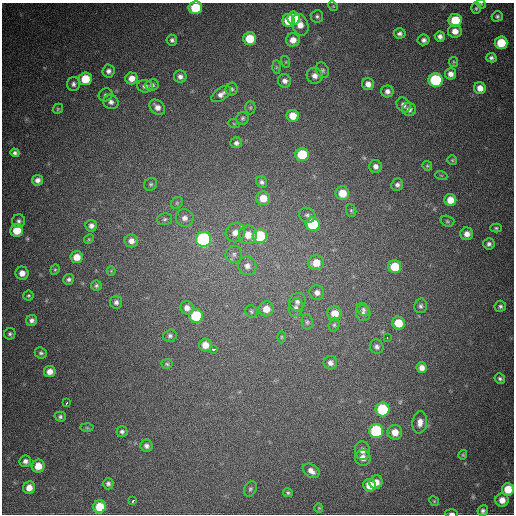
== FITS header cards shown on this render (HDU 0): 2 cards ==
NAXIS1  =                  512
NAXIS2  =                  512

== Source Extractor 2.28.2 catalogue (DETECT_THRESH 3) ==
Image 512 x 512 px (HDU 0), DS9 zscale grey, 1 PNG px = 1 image px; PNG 516 x 516 px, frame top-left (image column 1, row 512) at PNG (2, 3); each listed source drawn as its Kron ellipse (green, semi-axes under 4 px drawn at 4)
Background 682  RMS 20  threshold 58.8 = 3 sigma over >= 5 px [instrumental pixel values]
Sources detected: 152; all 152 listed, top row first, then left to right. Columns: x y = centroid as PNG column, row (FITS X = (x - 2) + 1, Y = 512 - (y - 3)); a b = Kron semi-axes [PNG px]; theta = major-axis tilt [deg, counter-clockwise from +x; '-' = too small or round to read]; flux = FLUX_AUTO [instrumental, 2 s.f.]
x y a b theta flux
481 4 5 4 - 1300
333 6 5 4 - 1400
195 8 7 6 - 52000
476 8 6 5 - 2100
317 16 6 6 - 3000
497 16 5 5 - 2700
293 18 6 6 - 45000
455 20 6 6 - 40000
288 21 6 6 - 35000
300 25 11 8 -70 14000
455 31 7 6 - 12000
400 33 6 5 - 4200
440 36 5 5 - 5400
250 39 6 6 - 33000
172 40 5 5 - 3500
293 40 7 6 - 12000
424 40 6 5 - 4600
501 43 6 6 - 42000
491 58 5 4 - 3500
286 62 6 4 -73 1900
454 62 5 4 - 1500
276 67 7 4 -89 1900
322 70 8 6 -59 3300
108 71 6 6 - 5000
450 74 6 5 - 7700
315 76 8 7 - 8000
180 77 6 6 - 5200
132 78 6 6 - 11000
85 79 6 6 - 35000
436 80 7 7 - 110000
284 81 7 6 - 5800
73 84 7 6 - 4500
368 84 6 6 - 8100
152 85 7 6 - 4100
145 86 8 6 -3 5600
480 88 6 6 - 11000
232 89 6 6 - 2800
387 91 6 6 - 5500
221 94 11 6 35 7200
106 95 7 6 - 3400
111 102 8 7 - 5400
404 105 8 6 -55 5600
157 107 9 6 -43 8100
250 108 7 5 90 2000
58 109 5 4 - 1800
409 109 7 6 - 5600
293 116 6 6 - 19000
243 118 6 6 - 2600
234 124 6 3 -20 1400
236 143 6 5 - 4000
15 153 4 4 - 3500
302 155 7 6 - 55000
452 160 5 5 - 1700
375 166 6 6 - 6300
427 166 5 4 - 1700
441 175 6 4 -19 1200
37 180 5 5 - 6400
262 182 6 5 - 3500
151 184 7 6 - 2800
397 185 6 5 - 4000
342 193 7 6 - 24000
263 198 7 7 - 20000
450 200 6 6 - 17000
177 203 6 5 - 2300
351 211 6 5 - 2100
307 215 8 7 - 4100
185 218 9 8 - 7900
165 219 8 5 15 3100
19 221 6 6 - 3800
447 221 7 5 -16 2200
313 224 7 7 - 71000
91 226 6 5 - 5200
496 228 6 4 0 2200
17 230 6 6 - 28000
235 233 10 9 - 12000
467 234 6 6 - 8700
248 235 9 9 - 17000
260 236 7 7 - 80000
89 239 5 4 - 1700
204 239 7 7 - 220000
131 241 7 6 - 8000
489 244 5 5 - 3900
234 254 8 8 - 5300
77 257 6 6 - 16000
316 263 8 7 - 19000
247 266 9 9 - 8700
395 267 6 6 - 35000
55 270 5 4 - 1800
111 271 4 4 - 1400
22 273 6 6 - 10000
69 279 5 5 - 3500
96 286 5 5 - 2700
317 293 7 7 - 6200
28 295 5 5 - 2200
116 302 6 6 - 4500
297 302 9 8 - 5800
421 306 7 6 - 3400
500 306 5 5 - 3100
187 308 6 6 - 7100
296 308 9 7 76 5800
266 309 7 7 - 14000
363 310 7 5 -43 3200
251 311 6 5 - 2400
363 313 8 7 - 4400
335 314 7 7 - 18000
196 316 7 6 - 66000
32 320 6 5 - 4700
307 322 8 5 -81 2900
398 323 6 6 - 28000
334 325 7 5 75 2700
10 334 6 5 - 3000
170 336 7 6 - 3500
281 337 6 4 90 1700
387 338 3 2 - 9000
205 345 6 6 - 15000
377 347 7 6 - 4100
214 350 4 3 - 38000
41 353 6 5 - 2700
330 363 7 6 - 5800
167 364 5 4 - 2100
422 368 5 5 - 7800
50 371 6 5 - 9900
500 379 5 4 - 2900
66 403 3 3 - 3500
382 409 7 7 - 81000
60 417 5 5 - 2900
420 422 11 7 84 9600
87 428 6 4 -2 1800
376 431 7 7 - 120000
122 432 5 5 - 2900
395 432 7 7 - 16000
146 446 6 6 - 4800
362 450 9 7 -84 8400
463 455 5 3 - 1600
363 458 8 7 - 10000
25 461 6 5 - 4700
38 466 6 6 - 19000
311 471 9 6 -34 8000
376 482 7 6 - 11000
108 484 6 5 - 3600
369 485 6 6 - 20000
29 488 6 6 - 12000
250 489 8 6 62 3000
508 489 6 6 - 27000
288 493 5 4 - 2200
502 500 6 6 - 12000
133 501 4 3 - 3600
434 501 5 4 - 1600
100 507 6 6 - 31000
319 508 4 4 - 1300
483 511 5 5 - 3500
452 513 6 3 -1 3000
At the frame edge (FLAGS 8, measured only in part): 3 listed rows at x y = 481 4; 195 8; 452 513